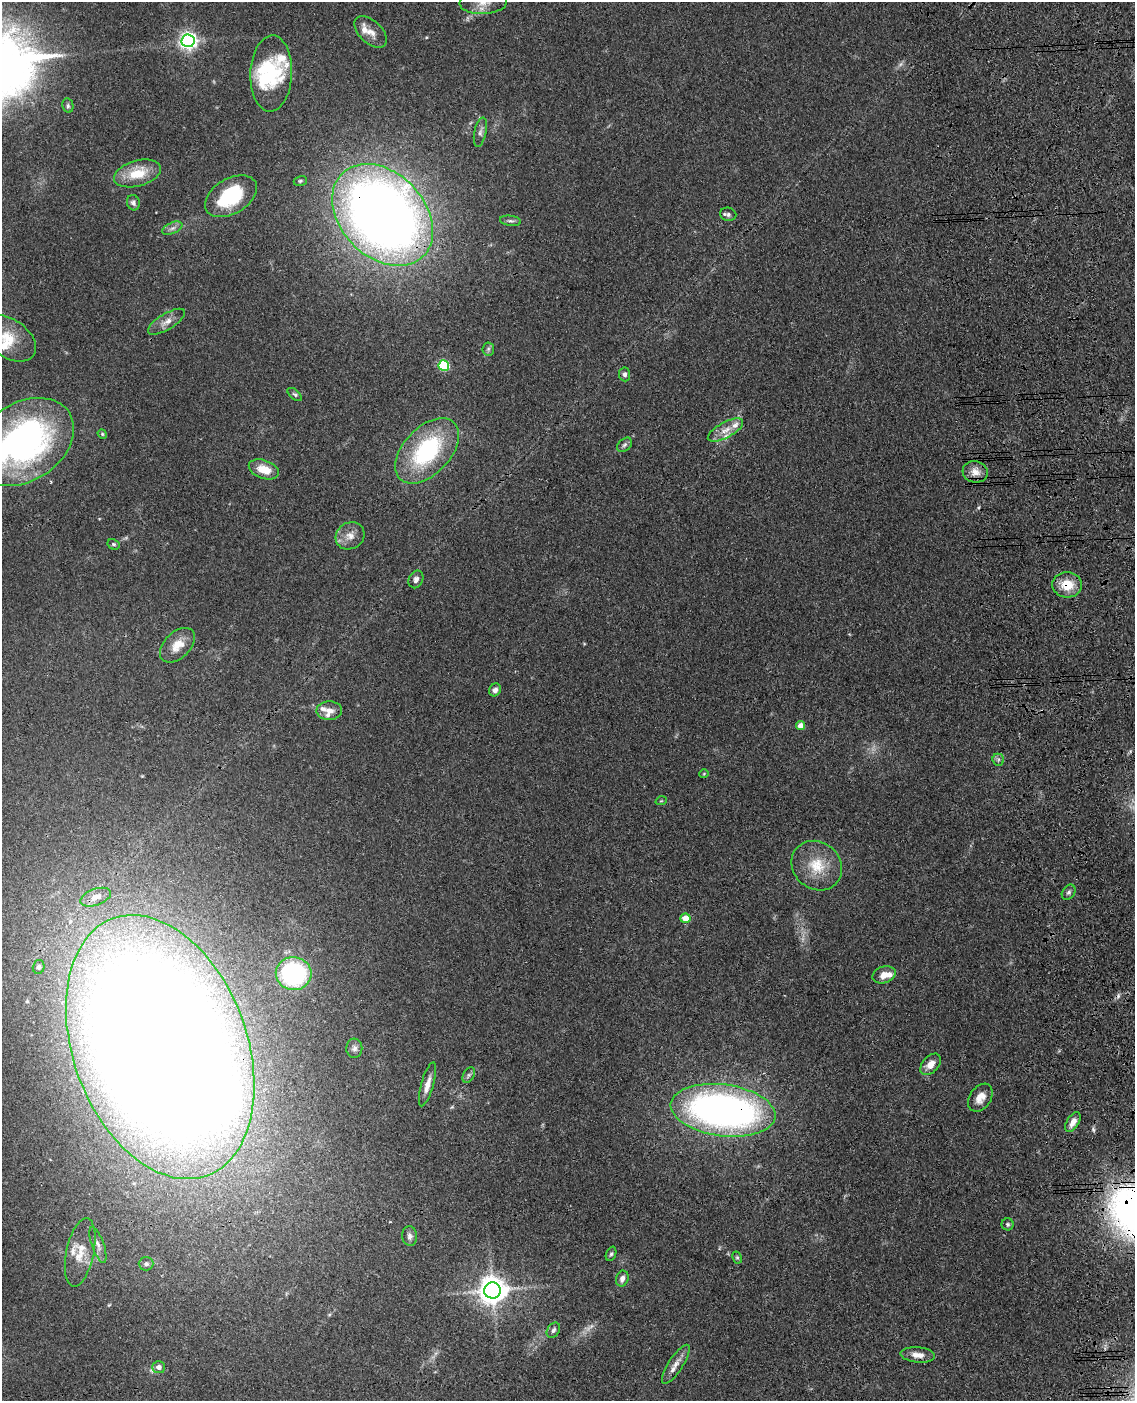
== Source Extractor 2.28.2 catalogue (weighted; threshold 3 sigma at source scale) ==
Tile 6 of 4 x 3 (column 2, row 2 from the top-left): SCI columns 1252-2384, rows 1650-3048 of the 4768 x 4591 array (HDU 1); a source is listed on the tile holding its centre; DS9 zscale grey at full resolution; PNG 1137 x 1403 px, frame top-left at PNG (2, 2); each listed source drawn as its Kron ellipse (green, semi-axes under 4 px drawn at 4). Shown black and unused: <1% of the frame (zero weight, under 3 of 4 exposures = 6% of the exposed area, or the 3 px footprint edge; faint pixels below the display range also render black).
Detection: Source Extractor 2.28.2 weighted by HDU 2 'WHT'; one run over the whole footprint, this tile lists its part. Background 0.103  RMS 0.0062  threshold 0.0278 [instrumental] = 3 sigma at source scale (4.5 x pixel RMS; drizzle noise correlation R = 1.50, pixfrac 1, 0.05/0.05 arcsec/px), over >= 5 px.
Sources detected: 81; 2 too faint to see at this stretch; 3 inside a brighter object's white glare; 1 cosmic-ray / hot-pixel residue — neither listed nor drawn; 9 inside a brighter listed object's ellipse — not listed separately; the other 66 listed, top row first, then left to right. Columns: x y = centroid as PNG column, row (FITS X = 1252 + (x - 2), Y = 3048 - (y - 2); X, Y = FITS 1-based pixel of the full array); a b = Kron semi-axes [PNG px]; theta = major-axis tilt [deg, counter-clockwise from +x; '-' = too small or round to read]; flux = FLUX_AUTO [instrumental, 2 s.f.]
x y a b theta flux
483 2 24 12 3 8.2
371 32 19 11 -44 6.2
188 41 6 6 - 260
271 73 38 21 87 34
68 106 7 5 -78 1.3
480 132 15 6 78 2.6
137 173 24 12 16 17
300 181 7 5 16 1.1
231 196 28 17 31 42
133 203 8 6 -75 2.1
728 214 8 6 -12 1.8
383 215 58 42 -46 680
510 221 10 5 -9 1.7
172 228 10 5 24 2.4
166 322 21 8 31 5.3
9 338 30 19 -35 19
488 349 6 6 - 1.4
444 365 5 5 - 50
625 374 7 5 -84 2.1
295 395 9 4 -40 1.2
725 430 19 8 28 6.7
102 434 5 4 - 0.8
23 442 54 39 33 210
625 445 8 6 41 1.9
427 451 39 23 47 69
264 469 16 9 -20 11
975 472 12 10 -16 5.5
350 536 15 13 35 6.5
113 544 6 5 - 1.1
416 579 9 7 66 2.4
1067 585 15 12 -4 13
177 645 21 13 44 9.7
495 690 7 5 53 2.5
329 711 13 9 1 5.2
801 726 4 4 - 6.2
998 760 6 5 - 1.3
704 774 5 4 - 0.64
661 801 6 3 18 0.57
817 866 27 23 -40 20
1069 892 8 6 56 1.7
96 897 16 8 19 5.3
685 918 5 4 - 8.7
39 967 7 6 - 1.6
294 974 18 16 -12 72
884 975 12 8 18 5.8
160 1047 137 87 -70 2700
354 1048 9 8 - 2.5
931 1064 12 8 48 5.7
469 1075 8 5 61 1.6
427 1084 23 6 74 5.6
980 1098 15 10 56 6.4
723 1110 53 26 -8 320
1073 1122 11 6 59 5.1
1007 1224 6 6 - 1.4
410 1236 10 7 -85 2.4
98 1245 19 6 -71 3.6
80 1252 35 14 78 14
611 1254 7 5 69 1.2
737 1258 6 4 -63 0.88
146 1264 7 6 - 1.9
622 1279 8 6 71 3.3
492 1290 8 8 - 850
553 1330 8 6 55 1.7
918 1355 17 7 -5 5.3
676 1364 23 7 57 5.5
159 1367 6 6 - 3.4
Overlapping masked pixels (flux is a lower limit): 4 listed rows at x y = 383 215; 1067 585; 160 1047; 723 1110
Isophote crosses this tile's border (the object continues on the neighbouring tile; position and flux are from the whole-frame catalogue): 3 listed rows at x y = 483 2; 9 338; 23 442